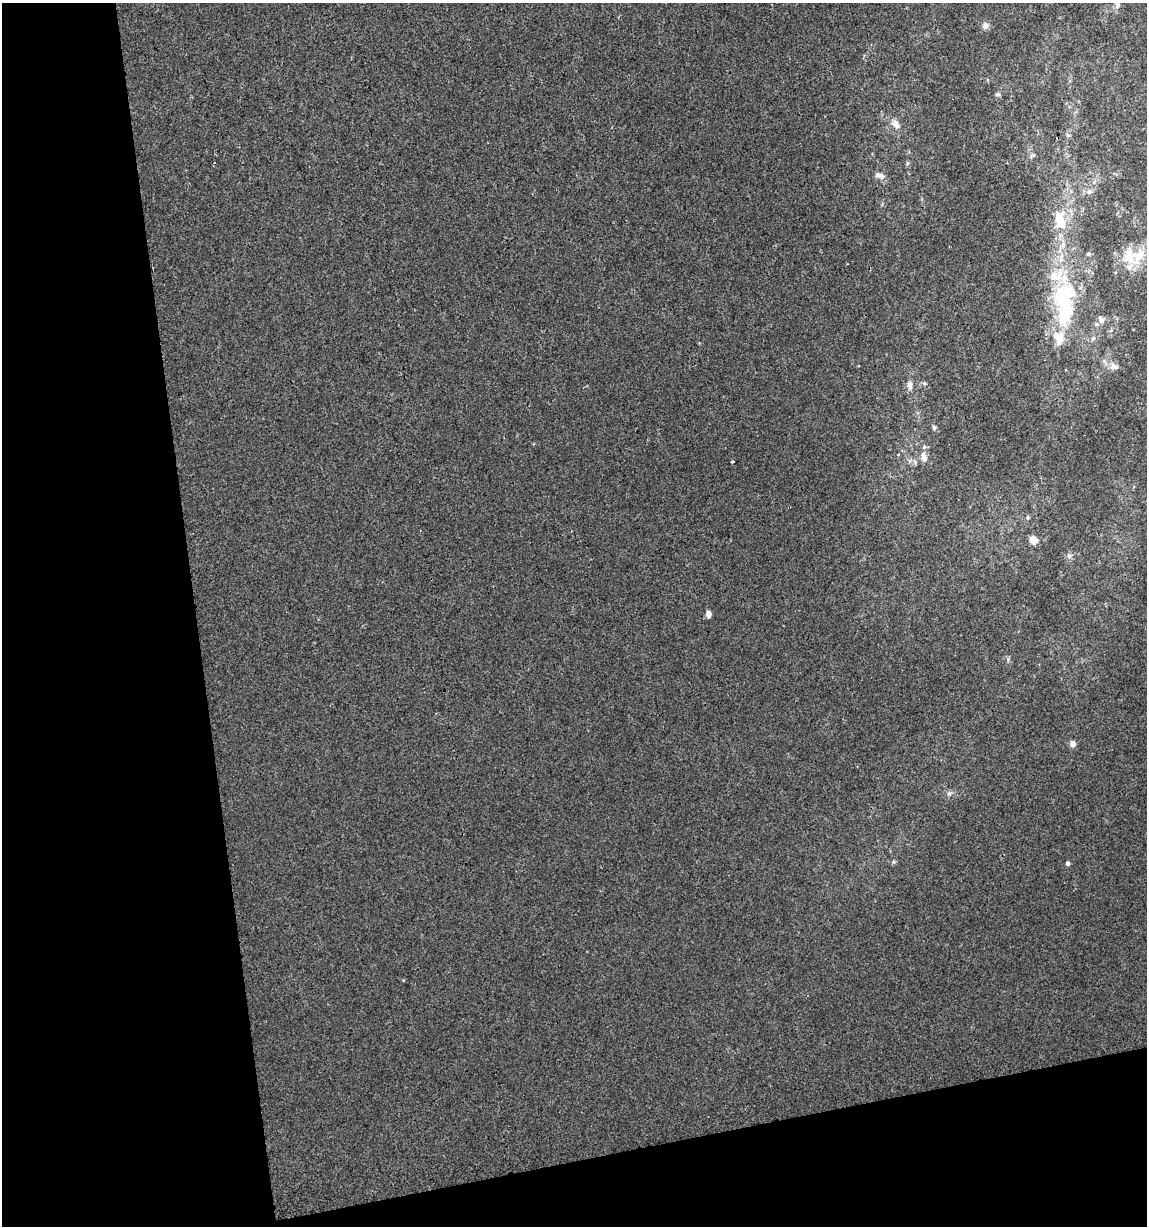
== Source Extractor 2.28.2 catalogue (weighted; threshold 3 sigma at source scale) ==
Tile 3 of 2 x 2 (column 1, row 2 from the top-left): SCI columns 38-1182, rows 1-1224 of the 2350 x 2449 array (HDU 1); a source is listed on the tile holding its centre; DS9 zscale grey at full resolution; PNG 1149 x 1228 px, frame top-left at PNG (2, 3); no overlay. Shown black and unused: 23% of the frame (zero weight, under 2 of 3 exposures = <1% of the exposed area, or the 3 px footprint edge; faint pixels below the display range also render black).
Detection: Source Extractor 2.28.2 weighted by HDU 2 'WHT'; one run over the whole footprint, this tile lists its part. Background 9.50e-04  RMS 0.0041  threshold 0.0186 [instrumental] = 3 sigma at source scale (4.5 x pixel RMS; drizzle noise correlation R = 1.50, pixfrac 1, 0.0396/0.0396 arcsec/px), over >= 5 px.
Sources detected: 38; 2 inside a brighter object's white glare — not listed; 5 inside a brighter listed object's ellipse — not listed separately; the other 31 listed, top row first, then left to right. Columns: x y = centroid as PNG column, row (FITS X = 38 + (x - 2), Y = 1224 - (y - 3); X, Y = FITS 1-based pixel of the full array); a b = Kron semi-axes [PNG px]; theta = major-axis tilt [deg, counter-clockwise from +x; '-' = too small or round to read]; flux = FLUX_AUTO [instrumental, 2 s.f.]
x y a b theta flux
1117 4 14 7 -85 1.9
985 26 8 8 - 2.2
997 94 7 5 1 0.77
896 124 10 8 -65 2.5
1068 135 6 5 - 0.8
1032 156 12 4 45 0.91
907 163 6 5 - 0.63
878 175 10 8 -11 1.8
1089 192 8 5 19 1.2
1062 222 21 16 77 9
1063 245 8 6 71 1.6
1088 254 7 4 12 0.6
1138 255 29 18 28 14
1063 298 40 28 57 31
1101 320 9 7 -57 1.8
1058 338 22 15 -73 8.3
1093 339 6 4 46 0.76
1113 367 11 8 -10 2.4
924 383 6 4 -19 0.64
910 385 14 7 -86 2.1
934 428 7 5 -74 0.89
924 457 14 8 -81 3.1
732 462 4 3 - 1.2
1028 518 5 5 - 0.66
1034 540 5 5 - 11
1069 555 7 6 - 1.2
708 614 5 4 - 4.1
1008 659 5 5 - 0.65
1073 744 7 6 - 2
949 793 7 5 67 0.99
1068 863 5 4 - 1.3
Isophote crosses this tile's border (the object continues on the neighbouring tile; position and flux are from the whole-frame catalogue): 2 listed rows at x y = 1117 4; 1138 255